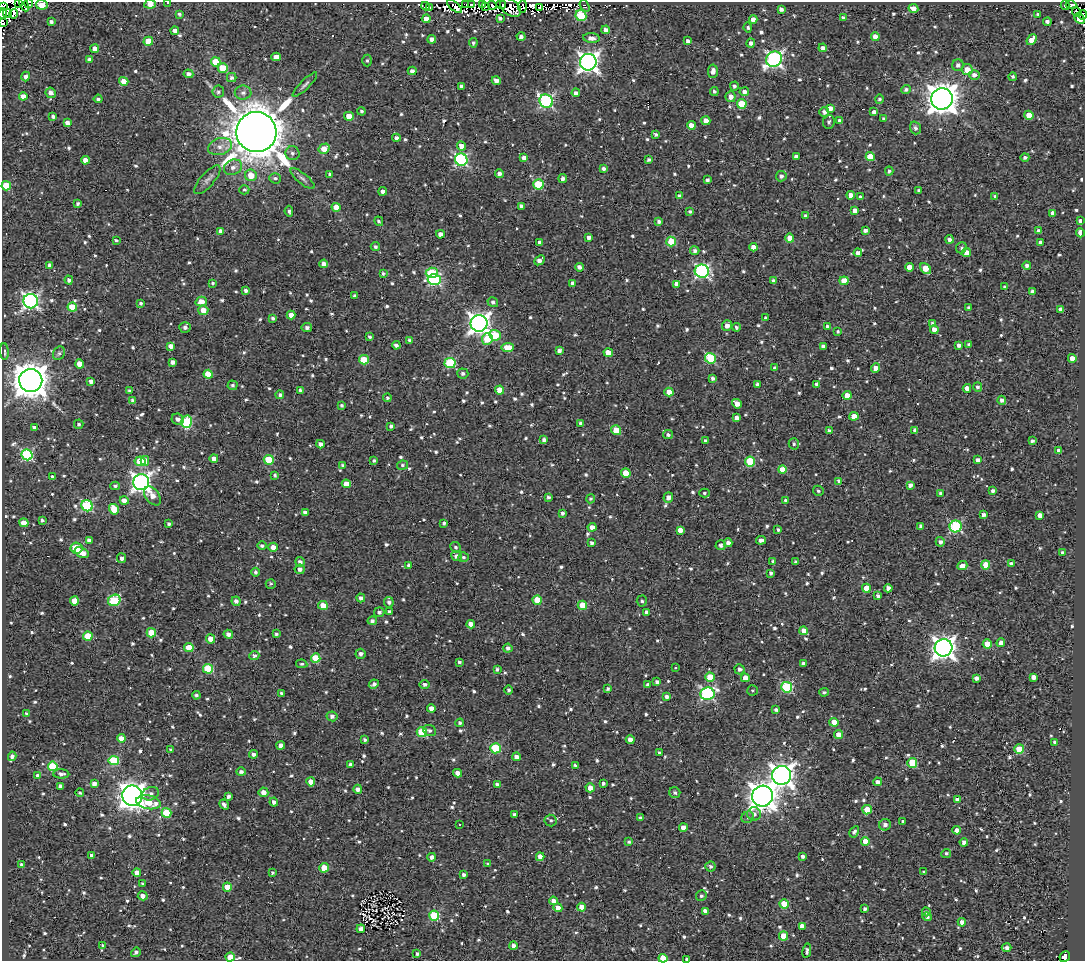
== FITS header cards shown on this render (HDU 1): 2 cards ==
NAXIS1  =                 1083
NAXIS2  =                  959

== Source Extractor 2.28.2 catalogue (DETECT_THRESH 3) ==
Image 1083 x 959 px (HDU 1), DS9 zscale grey, 1 PNG px = 1 image px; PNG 1087 x 963 px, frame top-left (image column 1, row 959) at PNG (2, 2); each listed source drawn as its Kron ellipse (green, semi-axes under 4 px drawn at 4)
Background 1.37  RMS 4.9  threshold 14.6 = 3 sigma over >= 5 px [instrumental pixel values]
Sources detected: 978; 7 with non-positive FLUX_AUTO (blend fragments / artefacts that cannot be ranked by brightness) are neither listed nor drawn; of the other 971, the 500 brightest by FLUX_AUTO listed and drawn (471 fainter detections omitted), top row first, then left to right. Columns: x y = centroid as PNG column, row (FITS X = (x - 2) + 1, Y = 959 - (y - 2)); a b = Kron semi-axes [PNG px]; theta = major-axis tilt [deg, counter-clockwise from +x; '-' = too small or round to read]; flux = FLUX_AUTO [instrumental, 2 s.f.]
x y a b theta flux
18 3 4 2 - 3.0e+03
29 3 5 3 - 8.6e+02
168 3 3 2 - 6.4e+02
24 4 7 2 -65 7.9e+02
150 4 6 4 7 2.1e+03
466 4 2 2 - 1.0e+03
471 4 3 2 - 1.2e+03
482 4 3 2 - 2.1e+03
42 5 6 5 - 9.2e+03
492 5 4 2 - 9.1e+02
501 5 5 4 - 1.5e+03
1065 5 5 3 - 1.5e+03
1071 5 5 3 - 2.4e+03
426 6 4 4 - 8.9e+02
454 6 9 3 -43 2.4e+03
522 6 6 4 87 3.1e+03
585 6 6 4 -53 6.6e+02
3 7 4 2 - 5.6e+03
430 7 4 3 - 2.1e+03
485 7 3 2 - 1.1e+03
510 8 12 7 -36 3.5e+03
540 8 3 2 - 6.1e+02
913 8 5 4 - 2.6e+03
781 9 4 3 - 1.2e+03
1077 12 5 2 - 6.6e+02
3 13 5 2 - 1.4e+03
7 13 4 4 - 3.6e+03
13 14 5 3 - 2.6e+03
179 14 3 3 - 6.3e+02
1038 14 4 3 - 6.4e+02
1083 15 5 3 - 1.0e+03
581 16 5 5 - 1.7e+04
500 18 4 3 - 1.7e+03
843 18 4 4 - 1.0e+03
426 19 4 4 - 2.4e+03
753 19 4 4 - 2.2e+03
1079 19 6 4 -43 7.8e+03
51 22 4 4 - 9.7e+02
1047 22 4 3 - 1.3e+03
2 23 4 2 - 9.7e+03
748 27 5 4 - 6.4e+02
606 30 4 4 - 1.9e+03
175 31 4 4 - 1.8e+03
521 37 4 4 - 1.2e+03
875 37 4 4 - 3.2e+03
591 38 8 5 -5 2.0e+03
432 39 4 4 - 1.8e+03
1032 40 6 4 50 4.3e+03
148 41 5 4 - 7.0e+03
688 41 4 3 - 9.7e+02
473 43 5 4 - 7.4e+02
751 43 5 4 - 1.1e+03
823 48 4 4 - 1.6e+03
95 49 4 4 - 2.9e+03
276 57 4 4 - 2.8e+03
90 59 4 4 - 1.2e+03
774 59 8 7 - 9.9e+04
367 60 6 5 - 6.5e+02
216 62 5 4 - 8.6e+03
588 62 8 8 - 1.8e+05
958 65 6 5 - 1.2e+03
223 68 5 5 - 8.4e+03
967 70 5 5 - 4.8e+03
412 71 4 4 - 1.5e+03
713 71 7 5 84 1.9e+03
188 74 5 4 - 1.3e+03
974 75 5 5 - 1.7e+03
26 76 5 4 - 1.3e+03
232 77 5 4 - 8.4e+02
1013 77 4 4 - 7.6e+02
124 81 4 4 - 4.2e+03
496 81 4 4 - 1.5e+03
305 84 16 4 45 1.1e+03
461 86 4 3 - 1.0e+03
734 86 4 4 - 7.3e+02
906 90 5 4 - 9.9e+02
714 91 4 4 - 7.5e+02
218 92 6 5 - 7.3e+02
744 92 4 4 - 1.7e+03
51 93 5 5 - 1.9e+03
243 93 8 7 - 1.3e+03
576 93 4 4 - 1.4e+03
23 96 4 4 - 3.7e+03
731 97 5 5 - 2.0e+03
98 99 4 3 - 6.3e+02
879 99 4 4 - 6.7e+02
942 99 11 10 - 4.6e+05
546 101 7 6 - 5.9e+04
742 104 5 4 - 1.2e+04
830 108 4 4 - 2.4e+03
362 111 4 4 - 6.3e+02
824 112 5 5 - 1.2e+03
874 112 4 4 - 1.5e+03
1029 115 4 4 - 4.6e+03
53 116 4 3 - 1.1e+03
349 116 5 4 - 4.9e+03
884 119 3 3 - 6.3e+02
706 121 4 4 - 2.5e+03
840 121 4 4 - 1.7e+03
829 122 7 5 81 9.2e+02
67 123 4 4 - 1.8e+03
691 125 4 4 - 3.4e+03
915 128 6 5 - 9.2e+02
256 132 20 20 - 1.6e+06
655 134 4 3 - 7.9e+02
396 138 4 4 - 1.5e+03
220 146 12 8 17 2.6e+03
461 146 5 4 - 2.9e+03
324 149 6 4 31 4.4e+03
292 153 7 7 - 1.2e+03
796 157 4 4 - 2.0e+03
870 157 4 4 - 6.9e+03
1025 157 4 4 - 8.8e+02
524 158 4 4 - 1.9e+03
85 160 4 4 - 2.8e+03
461 160 6 6 - 5.0e+04
649 160 4 3 - 8.5e+02
233 167 9 7 24 1.8e+03
604 169 4 4 - 1.0e+03
889 171 4 3 - 8.4e+02
330 174 3 3 - 8.6e+02
499 174 4 3 - 1.3e+03
251 175 6 5 - 5.1e+03
781 176 5 5 - 1.2e+03
275 178 6 5 - 7.3e+02
563 178 4 3 - 1.0e+03
302 179 15 5 -39 1.2e+03
207 180 18 7 48 1.6e+03
707 180 4 3 - 9.1e+02
538 184 5 5 - 1.7e+04
6 186 5 4 - 9.5e+03
244 190 5 4 - 6.6e+02
383 191 4 4 - 1.7e+03
919 191 4 4 - 7.3e+02
851 195 4 4 - 2.7e+03
679 196 4 4 - 1.2e+03
995 196 4 3 - 7.9e+02
861 197 4 3 - 1.2e+03
78 203 3 3 - 7.7e+02
521 206 4 3 - 1.1e+03
336 207 4 4 - 2.9e+03
855 210 4 4 - 2.0e+03
289 211 5 3 - 6.5e+02
690 212 4 3 - 6.3e+02
1053 213 4 4 - 2.0e+03
805 216 3 3 - 8.6e+02
379 221 5 4 - 6.3e+02
659 221 4 3 - 9.6e+02
1080 221 3 3 - 7.7e+02
865 230 4 3 - 1.3e+03
221 231 4 3 - 1.4e+03
1039 231 4 4 - 1.7e+03
1080 233 4 3 - 5.5e+03
440 234 4 4 - 1.9e+03
589 238 4 4 - 1.3e+03
790 238 4 4 - 5.0e+03
949 239 4 3 - 1.2e+03
116 240 4 3 - 6.7e+02
671 241 5 4 - 7.9e+03
539 242 4 3 - 1.0e+03
1040 242 4 3 - 1.0e+03
375 247 5 4 - 7.1e+02
753 247 4 4 - 2.3e+03
961 248 6 5 - 7.0e+02
695 251 4 4 - 9.0e+02
967 252 4 4 - 3.6e+03
858 253 4 4 - 1.6e+03
539 260 6 4 41 1.8e+03
324 264 4 4 - 1.5e+03
50 265 4 4 - 1.3e+03
1027 265 4 4 - 1.1e+03
579 267 4 4 - 1.4e+03
909 267 4 4 - 3.2e+03
926 268 6 4 -49 6.1e+03
702 271 7 6 - 7.0e+04
383 273 3 3 - 6.4e+02
432 273 6 5 - 1.6e+04
69 280 4 4 - 1.0e+03
434 280 6 5 - 4.6e+04
774 281 4 4 - 1.6e+03
844 281 4 4 - 5.9e+03
212 283 4 4 - 6.4e+02
572 283 4 3 - 1.0e+03
676 284 4 4 - 2.4e+03
1005 287 4 3 - 7.2e+02
245 291 4 4 - 9.8e+02
1032 291 4 3 - 1.1e+03
355 296 4 3 - 8.1e+02
31 301 7 7 - 1.0e+05
201 301 6 5 - 3.4e+03
493 302 5 5 - 8.3e+02
141 303 3 3 - 6.0e+02
72 307 5 4 - 9.0e+03
968 308 4 3 - 8.2e+02
1061 309 4 4 - 2.3e+03
203 310 5 5 - 3.3e+03
291 315 4 4 - 2.6e+03
273 318 4 3 - 7.3e+02
765 318 3 3 - 6.2e+02
479 323 8 8 - 2.0e+05
932 324 4 4 - 6.6e+02
727 326 5 5 - 2.1e+03
185 327 5 5 - 1.2e+03
307 327 5 4 - 1.1e+03
736 327 4 4 - 8.6e+02
828 327 4 4 - 1.6e+03
934 330 4 4 - 2.5e+03
838 331 3 3 - 6.0e+02
495 335 6 5 - 1.3e+04
369 337 4 3 - 7.1e+02
487 339 6 5 - 8.6e+03
409 340 3 3 - 9.1e+02
396 345 4 3 - 1.1e+03
959 345 4 4 - 1.3e+03
969 345 4 4 - 6.0e+02
171 346 4 4 - 2.2e+03
823 346 4 3 - 8.8e+02
508 348 6 4 6 6.3e+03
559 350 4 4 - 1.0e+03
4 351 8 3 -86 6.9e+02
59 353 7 5 61 7.6e+02
608 353 4 4 - 5.2e+03
710 358 6 5 - 2.0e+04
1072 358 4 4 - 2.8e+03
364 360 5 4 - 1.0e+04
172 362 4 4 - 1.7e+03
450 363 5 5 - 2.3e+04
80 364 4 4 - 3.9e+03
775 368 3 3 - 7.4e+02
875 368 5 4 - 2.7e+03
463 373 5 5 - 9.4e+02
208 374 4 4 - 8.2e+03
713 378 4 3 - 1.0e+03
31 380 11 11 - 6.9e+05
91 381 4 4 - 1.1e+03
757 384 4 3 - 6.6e+02
817 384 4 3 - 1.2e+03
232 385 5 5 - 7.4e+02
978 387 5 4 - 7.9e+02
967 388 4 4 - 2.7e+03
300 390 3 3 - 6.6e+02
500 390 4 4 - 4.9e+03
130 391 4 4 - 7.0e+02
669 392 4 4 - 4.0e+03
280 395 4 4 - 8.5e+02
847 395 4 4 - 3.9e+03
387 398 4 3 - 6.7e+02
133 400 4 4 - 8.9e+02
1002 400 4 4 - 1.3e+03
737 404 5 4 - 2.7e+03
342 405 4 3 - 6.5e+02
854 416 4 4 - 4.8e+03
737 418 4 4 - 1.8e+03
178 419 6 5 - 1.7e+03
187 422 6 5 - 2.3e+04
581 423 4 4 - 1.0e+03
79 424 5 4 - 6.8e+02
391 426 4 4 - 8.6e+02
34 428 4 3 - 1.4e+03
616 430 5 4 - 7.2e+03
829 430 3 3 - 7.7e+02
915 430 4 3 - 7.4e+02
668 435 5 4 - 8.9e+02
544 440 4 4 - 1.2e+03
705 440 3 3 - 6.3e+02
1032 441 3 3 - 7.5e+02
320 444 4 4 - 1.6e+03
794 444 6 5 - 6.0e+02
1059 451 4 4 - 1.6e+03
27 455 6 5 - 3.5e+04
214 458 4 4 - 1.8e+03
269 460 5 5 - 1.3e+04
374 460 4 3 - 6.1e+02
978 460 4 4 - 1.5e+03
140 461 5 5 - 9.3e+03
145 461 5 4 - 4.3e+03
750 461 5 5 - 1.4e+04
343 465 4 3 - 6.9e+02
402 465 5 4 - 7.4e+02
782 470 4 4 - 7.0e+03
626 473 5 4 - 6.4e+03
275 475 4 3 - 6.5e+02
53 477 4 3 - 1.1e+03
839 481 4 4 - 1.0e+03
141 482 8 8 - 1.6e+05
346 484 4 4 - 3.8e+03
910 485 4 4 - 1.4e+03
115 486 5 4 - 7.9e+02
818 491 5 5 - 6.3e+02
993 491 4 4 - 8.4e+02
704 493 5 4 - 6.2e+02
940 493 4 4 - 9.5e+02
152 496 11 6 -51 2.8e+03
548 497 4 3 - 8.0e+02
668 497 5 4 - 1.7e+03
591 499 5 4 - 6.8e+02
124 500 4 4 - 2.4e+03
786 500 3 3 - 7.8e+02
87 506 6 5 - 2.9e+04
114 509 5 4 - 6.4e+03
305 512 4 4 - 1.3e+03
562 513 4 3 - 9.0e+02
983 515 4 3 - 1.4e+03
1040 515 4 4 - 2.8e+03
42 520 4 3 - 6.5e+02
24 523 4 4 - 4.7e+03
444 523 4 3 - 7.6e+02
169 524 4 3 - 6.5e+02
921 526 4 4 - 1.2e+03
956 526 6 5 - 3.4e+04
592 527 4 4 - 2.2e+03
778 529 3 3 - 6.6e+02
680 530 4 4 - 2.3e+03
89 540 4 4 - 1.2e+03
761 540 5 4 - 1.8e+03
940 542 5 4 - 1.2e+03
592 543 4 3 - 9.3e+02
728 543 4 4 - 1.6e+03
721 545 5 5 - 9.3e+02
262 546 4 4 - 6.7e+02
273 547 4 4 - 1.9e+03
455 547 5 4 - 6.6e+02
76 548 6 5 - 1.0e+04
1062 552 3 3 - 6.1e+02
82 553 7 4 -25 4.0e+03
457 556 5 5 - 1.5e+03
463 557 5 5 - 6.3e+02
122 558 5 4 - 1.4e+03
773 561 4 3 - 8.7e+02
300 562 5 4 - 1.3e+03
795 562 4 3 - 5.9e+02
1011 564 4 3 - 9.2e+02
409 565 4 3 - 9.0e+02
986 565 4 4 - 9.3e+03
962 566 5 4 - 2.3e+03
300 569 5 5 - 1.4e+03
256 572 4 4 - 8.9e+02
771 573 4 4 - 9.4e+02
271 584 5 5 - 6.7e+02
866 588 4 4 - 6.3e+03
888 588 4 4 - 1.7e+03
878 596 4 4 - 1.2e+03
361 598 4 4 - 1.2e+03
114 600 6 5 - 1.7e+04
537 600 4 4 - 9.1e+03
74 601 4 4 - 4.3e+03
236 601 5 4 - 1.4e+03
642 601 5 5 - 6.8e+02
389 602 5 5 - 1.0e+03
323 605 5 4 - 4.2e+03
582 605 5 4 - 8.1e+03
389 611 4 3 - 7.6e+02
379 612 5 5 - 1.0e+03
647 612 4 4 - 2.1e+03
372 621 5 4 - 1.1e+03
471 624 4 4 - 2.7e+03
804 631 4 4 - 4.1e+03
151 633 5 4 - 9.5e+03
228 634 5 4 - 1.4e+03
276 634 3 3 - 7.7e+02
88 636 5 4 - 9.3e+03
210 639 4 4 - 3.3e+03
1001 643 4 4 - 1.6e+03
987 644 4 4 - 6.8e+03
189 647 4 4 - 7.0e+03
508 648 4 4 - 1.1e+03
944 648 9 8 - 2.4e+05
361 654 5 5 - 1.2e+03
254 656 5 4 - 1.1e+03
316 658 5 4 - 9.3e+03
459 662 4 3 - 7.3e+02
803 663 4 3 - 7.6e+02
302 664 5 4 - 5.9e+02
675 668 3 3 - 2.0e+03
208 669 5 5 - 1.5e+04
497 669 4 3 - 6.0e+02
740 669 5 5 - 1.2e+03
710 677 4 4 - 8.4e+03
1033 677 4 4 - 1.7e+03
745 678 4 4 - 3.2e+03
976 678 4 4 - 1.2e+03
657 682 4 4 - 9.5e+02
374 684 5 4 - 1.2e+03
647 684 4 3 - 6.2e+02
425 685 5 4 - 9.5e+02
787 687 5 5 - 2.9e+04
608 689 4 3 - 7.9e+02
508 690 4 4 - 7.7e+02
752 690 5 5 - 6.0e+02
824 692 5 3 - 6.3e+02
281 693 4 3 - 7.1e+02
707 694 7 6 - 5.6e+04
196 695 4 4 - 7.1e+02
667 697 4 4 - 1.3e+03
431 708 4 4 - 2.1e+03
776 710 3 3 - 8.2e+02
27 714 4 3 - 8.2e+02
332 716 5 5 - 1.3e+03
834 722 4 4 - 4.8e+03
460 723 4 4 - 8.2e+02
429 731 7 5 -22 9.0e+02
422 732 5 5 - 1.6e+04
838 734 4 4 - 3.0e+03
121 738 4 4 - 3.5e+03
365 740 4 3 - 6.7e+02
630 740 4 4 - 2.0e+03
1055 742 4 3 - 8.6e+02
281 745 4 4 - 2.1e+03
496 748 5 5 - 1.8e+04
1019 749 5 5 - 1.2e+04
170 750 3 3 - 5.9e+02
659 753 3 3 - 7.7e+02
253 754 4 4 - 1.0e+03
12 756 5 4 - 1.3e+03
516 757 4 4 - 2.0e+03
114 760 5 4 - 1.4e+04
912 763 5 5 - 1.4e+04
350 764 4 3 - 8.3e+02
575 765 4 3 - 6.3e+02
53 766 5 4 - 1.4e+04
241 772 5 4 - 1.2e+03
458 773 4 4 - 2.2e+03
61 774 8 4 -1 1.1e+03
781 775 9 9 - 2.3e+05
38 776 4 4 - 1.9e+03
311 782 4 4 - 3.9e+03
878 782 4 4 - 1.5e+03
94 783 4 3 - 1.4e+03
603 783 3 3 - 8.4e+02
497 785 4 4 - 1.5e+03
60 786 4 4 - 1.1e+03
590 788 4 4 - 2.3e+03
358 789 4 4 - 1.4e+03
263 792 5 4 - 2.3e+03
80 793 4 3 - 6.3e+02
675 793 5 5 - 7.6e+02
150 794 8 6 20 1.2e+03
132 796 10 10 - 3.6e+05
762 796 10 10 - 4.0e+05
228 797 4 3 - 1.0e+03
957 799 4 4 - 1.6e+03
148 802 12 6 -11 8.6e+03
274 802 4 4 - 1.3e+03
224 805 5 3 - 1.2e+03
867 810 5 4 - 7.9e+03
166 813 5 4 - 1.2e+04
754 814 7 7 - 1.3e+03
514 815 4 3 - 1.1e+03
748 817 6 5 - 7.5e+02
640 818 3 3 - 7.9e+02
551 820 6 6 - 6.8e+02
902 821 3 3 - 7.5e+02
459 825 3 2 - 1.8e+03
885 825 6 5 - 1.5e+03
683 828 4 4 - 2.8e+03
957 830 4 4 - 2.5e+03
854 832 6 4 60 9.8e+02
865 841 4 4 - 4.1e+03
629 842 4 4 - 6.7e+02
964 842 4 4 - 1.2e+03
946 853 5 4 - 6.6e+02
92 856 4 4 - 1.9e+03
803 856 4 3 - 1.1e+03
432 857 4 4 - 1.4e+03
540 857 4 4 - 2.4e+03
488 864 4 3 - 6.0e+02
22 865 3 3 - 8.1e+02
710 866 5 5 - 9.2e+02
324 868 4 4 - 5.6e+03
924 872 3 3 - 6.1e+02
137 873 4 4 - 2.5e+03
272 873 3 3 - 6.0e+02
463 875 3 3 - 9.3e+02
143 884 4 3 - 7.1e+02
227 887 4 4 - 7.2e+03
143 896 5 4 - 1.6e+03
701 896 5 5 - 7.2e+02
553 901 4 4 - 2.2e+03
784 904 4 4 - 8.7e+03
581 907 4 4 - 3.9e+03
558 908 5 4 - 2.4e+03
865 909 4 4 - 8.6e+02
705 911 4 4 - 1.7e+03
926 912 4 4 - 7.0e+02
434 916 5 5 - 2.1e+04
927 917 5 4 - 7.9e+02
962 922 4 4 - 2.3e+03
802 926 4 4 - 2.0e+03
361 929 4 4 - 2.3e+03
784 936 4 4 - 8.2e+03
103 945 3 3 - 7.5e+02
513 946 4 4 - 1.8e+03
1007 948 5 3 - 1.2e+03
807 951 7 4 79 1.0e+03
136 952 5 4 - 9.0e+02
417 954 4 3 - 6.4e+02
1065 956 6 5 - 2.8e+03
230 957 4 4 - 4.4e+03
663 958 4 4 - 9.2e+03
687 959 4 3 - 9.0e+02
At the frame edge (FLAGS 8, measured only in part): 15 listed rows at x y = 18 3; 29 3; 168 3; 24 4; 150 4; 42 5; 3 7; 3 13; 1083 15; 1079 19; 2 23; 1065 956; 230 957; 663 958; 687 959
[471 fainter detections neither listed nor drawn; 7 non-positive-flux detections neither listed nor drawn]